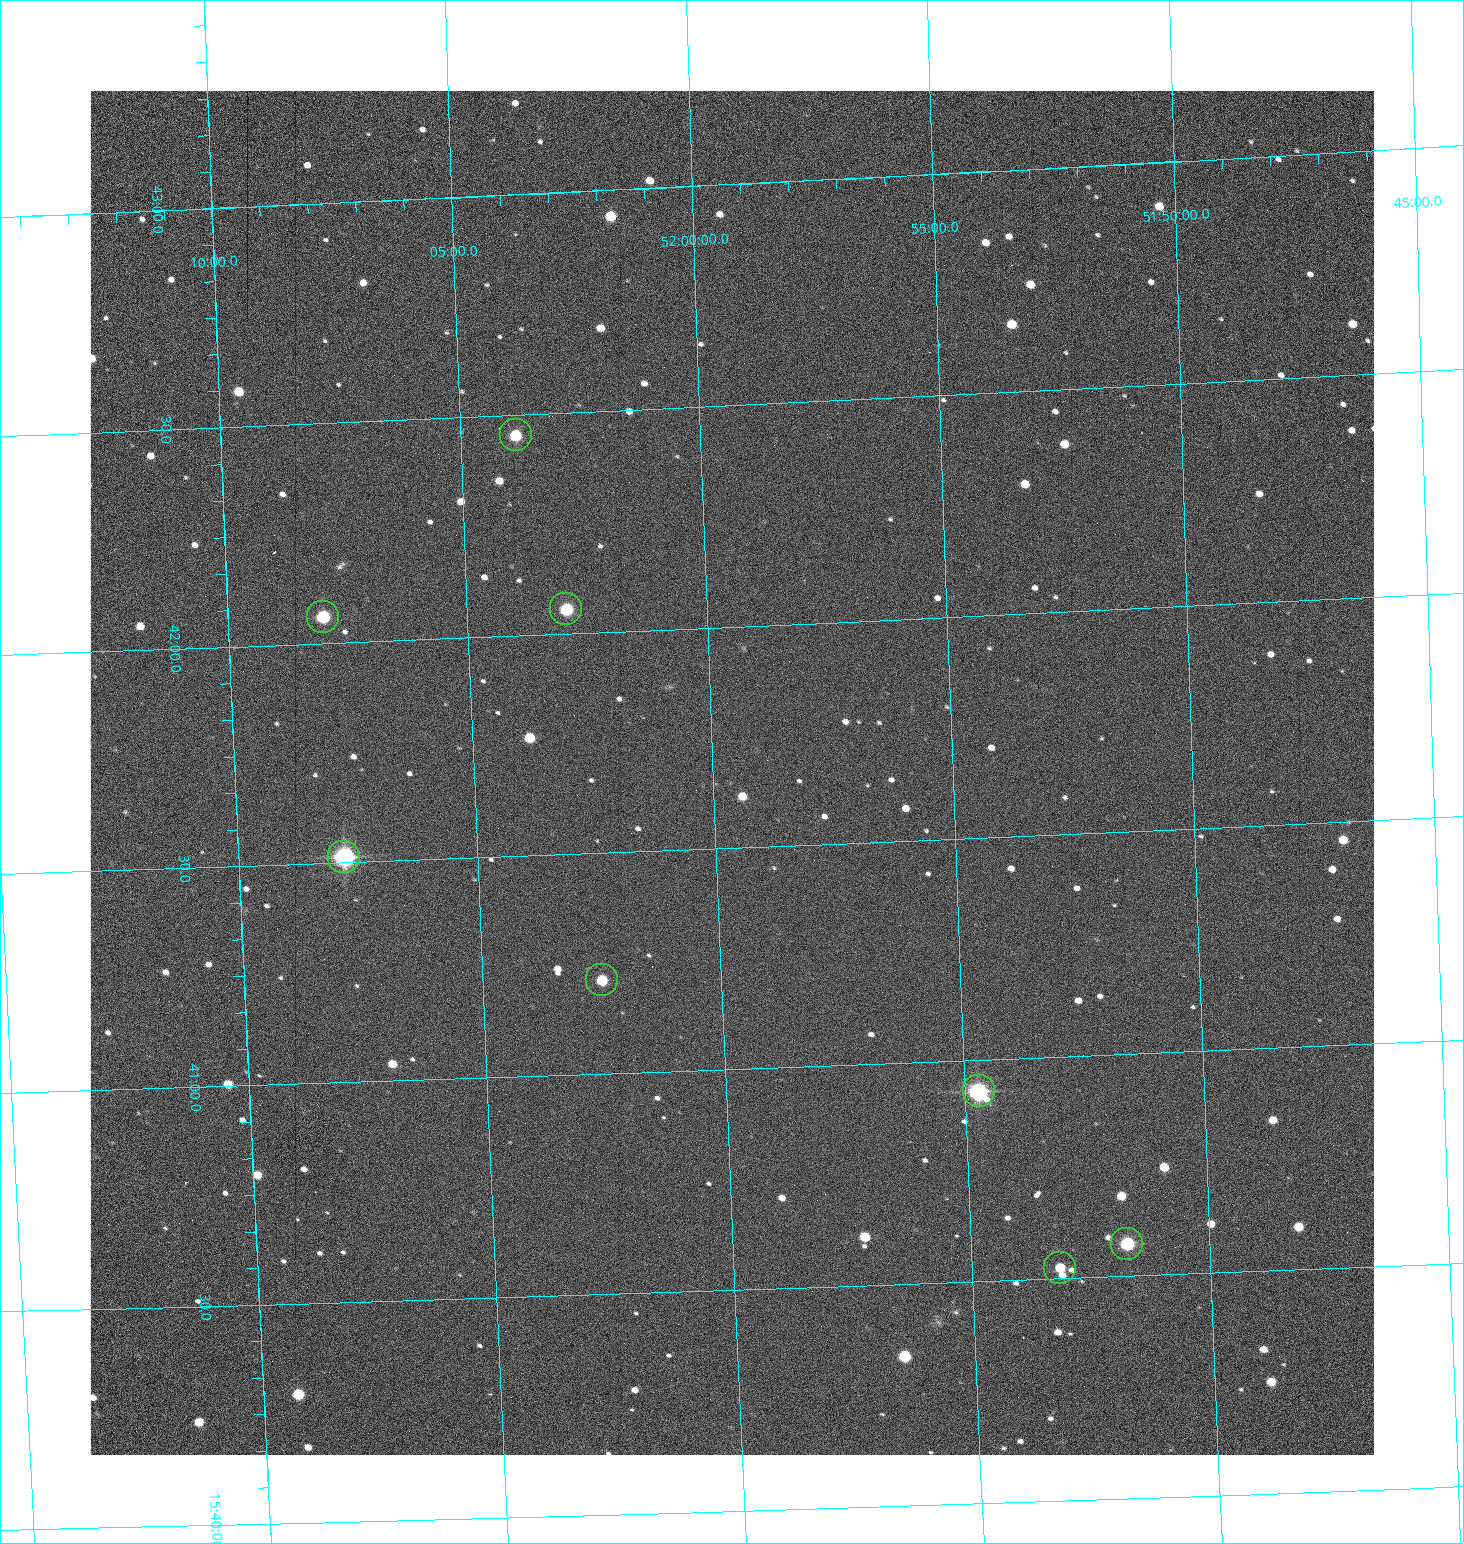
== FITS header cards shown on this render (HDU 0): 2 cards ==
NAXIS1  =                 1284 /fastest changing axis
NAXIS2  =                 1364 /next to fastest changing axis

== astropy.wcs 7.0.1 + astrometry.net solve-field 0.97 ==
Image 1284 x 1364 px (HDU 0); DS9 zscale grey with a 90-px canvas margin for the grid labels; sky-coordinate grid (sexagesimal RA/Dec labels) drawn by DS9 from the SOLVED WCS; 8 Tycho-2 reference stars matched to detected sources circled (green)
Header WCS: RA---TAN/DEC--TAN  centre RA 15:41:40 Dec +52:00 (235.42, +51.99 deg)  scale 1.26 arcsec/px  FOV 26.9' x 28.5'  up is +92 deg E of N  parity flipped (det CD > 0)
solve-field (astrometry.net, Tycho-2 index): VERIFIED the header's WCS against the Tycho-2 star catalogue (8 matches, 0 conflicts) and refined it, rather than solving blind
Solved WCS: RA---TAN-SIP/DEC--TAN-SIP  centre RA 15:41:40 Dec +52:00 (235.42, +51.99 deg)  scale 1.25 arcsec/px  FOV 26.8' x 28.5'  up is +92 deg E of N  parity flipped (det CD > 0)
The solver's refit moves the header's centre by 0.78 arcsec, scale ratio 0.9986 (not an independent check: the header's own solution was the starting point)
Tycho-2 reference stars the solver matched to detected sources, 8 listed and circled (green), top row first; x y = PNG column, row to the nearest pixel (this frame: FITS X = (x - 90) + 1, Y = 1364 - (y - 91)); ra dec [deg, ICRS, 3 dp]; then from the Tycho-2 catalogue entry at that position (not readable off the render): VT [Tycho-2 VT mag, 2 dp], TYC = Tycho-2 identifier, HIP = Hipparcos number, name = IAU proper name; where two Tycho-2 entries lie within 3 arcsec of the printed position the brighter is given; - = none
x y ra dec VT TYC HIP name
516 435 235.614 +52.064 11.61 3489-1132-1 - -
566 609 235.514 +52.049 11.19 3489-1407-1 - -
323 617 235.515 +52.133 11.12 3489-1380-1 - -
344 857 235.378 +52.130 9.31 3489-1322-1 76850 -
602 980 235.303 +52.042 11.52 3489-958-1 - -
979 1091 235.232 +51.912 9.59 3489-824-1 - -
1127 1244 235.143 +51.862 10.97 3489-1016-1 - -
1060 1268 235.131 +51.886 12.29 3489-908-1 - -